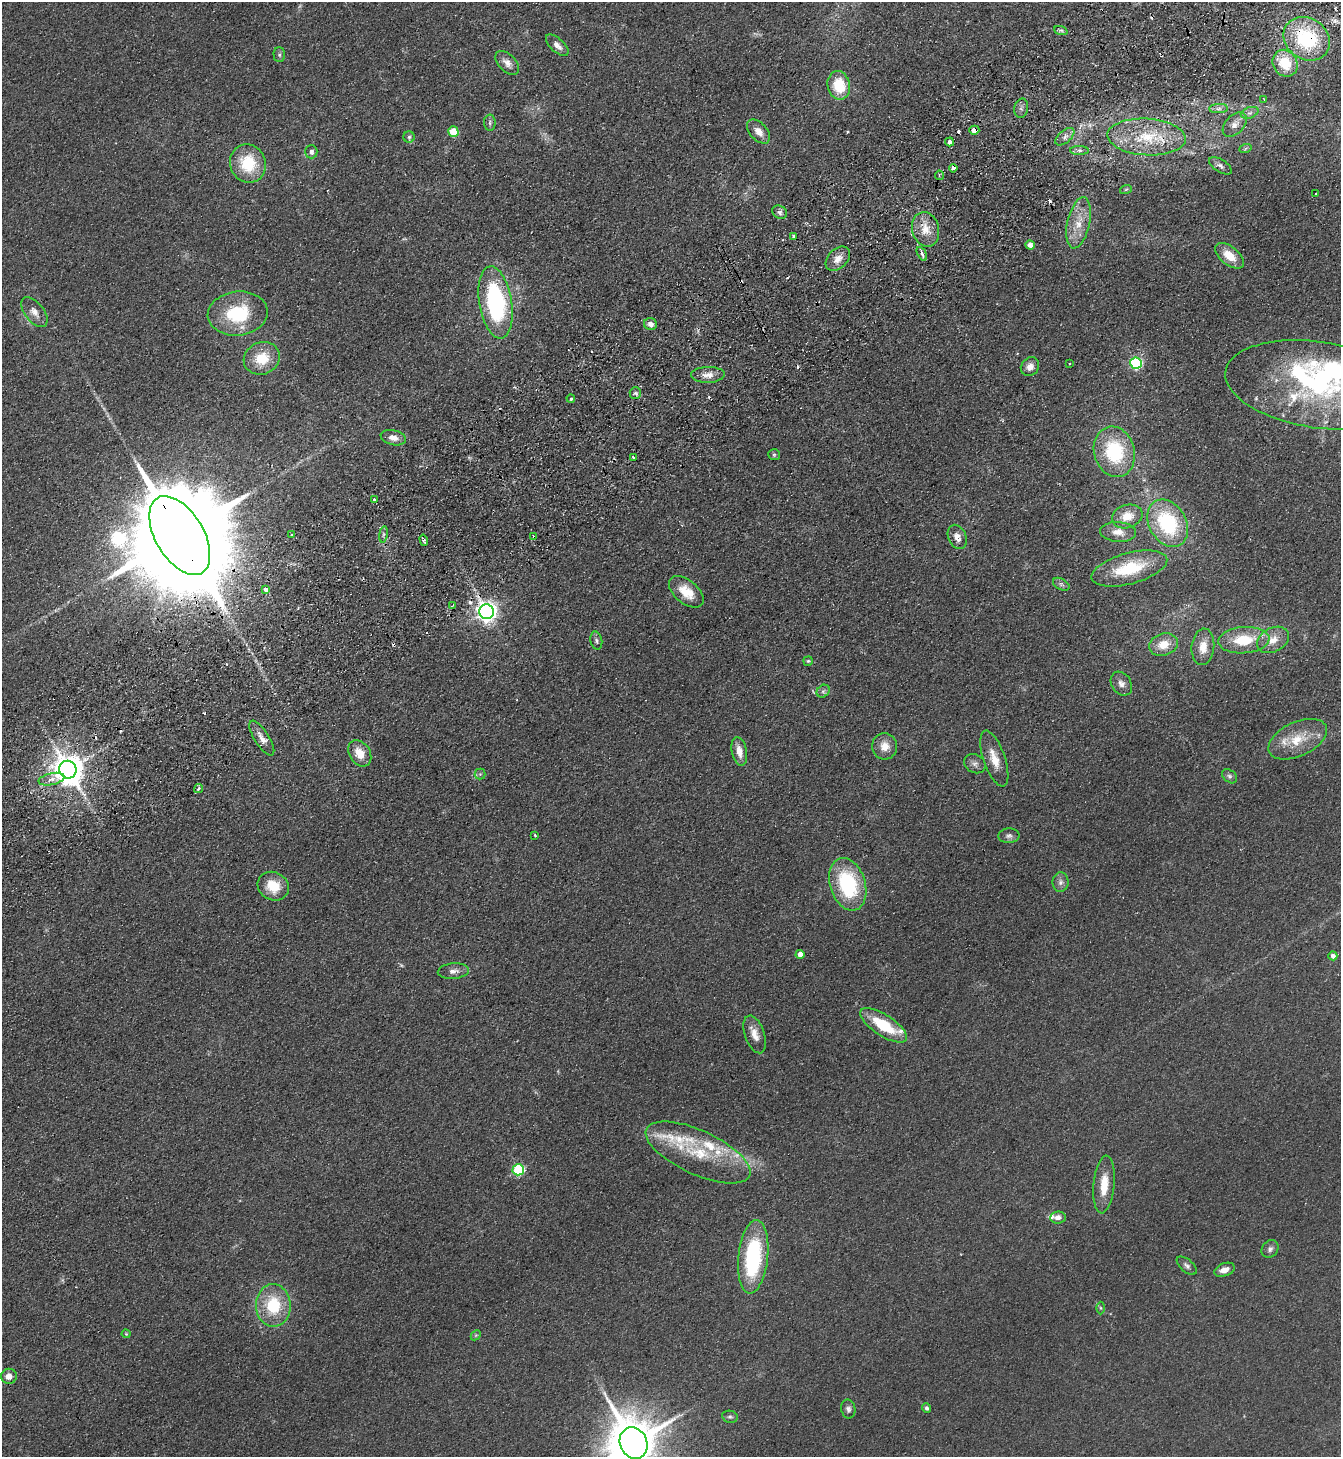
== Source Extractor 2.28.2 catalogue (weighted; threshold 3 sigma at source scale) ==
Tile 10 of 4 x 4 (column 2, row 3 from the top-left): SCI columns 1668-3006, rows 1506-2960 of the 5875 x 5919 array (HDU 1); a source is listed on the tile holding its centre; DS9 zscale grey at full resolution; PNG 1343 x 1459 px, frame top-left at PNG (2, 2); each listed source drawn as its Kron ellipse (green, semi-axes under 4 px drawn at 4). Shown black and unused: <1% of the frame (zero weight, under 2 of 3 exposures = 3% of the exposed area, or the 3 px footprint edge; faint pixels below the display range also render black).
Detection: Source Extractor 2.28.2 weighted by HDU 2 'WHT'; one run over the whole footprint, this tile lists its part. Background 0.0653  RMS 0.0095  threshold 0.0429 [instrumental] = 3 sigma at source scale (4.5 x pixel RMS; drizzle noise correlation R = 1.50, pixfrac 1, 0.05/0.05 arcsec/px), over >= 5 px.
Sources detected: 144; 2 too faint to see at this stretch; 2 inside a brighter object's white glare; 15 cosmic-ray / hot-pixel residue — neither listed nor drawn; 9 inside a brighter listed object's ellipse — not listed separately; the other 116 listed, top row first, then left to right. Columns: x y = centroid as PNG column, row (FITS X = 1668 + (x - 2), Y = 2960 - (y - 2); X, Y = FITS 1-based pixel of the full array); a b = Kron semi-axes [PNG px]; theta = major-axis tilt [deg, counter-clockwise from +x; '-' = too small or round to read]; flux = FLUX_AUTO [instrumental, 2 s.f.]
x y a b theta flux
1061 31 7 4 -20 2
1307 39 24 20 -35 80
557 45 14 6 -42 6
279 55 7 6 - 2
507 63 14 8 -45 7.1
1285 63 14 12 -58 29
839 85 14 11 -78 31
1264 99 3 2 - 0.75
1021 108 9 7 78 3.4
1219 109 9 4 1 3.1
1250 113 9 5 19 3.1
490 123 8 6 88 2.4
1235 124 14 9 46 7.6
974 130 5 4 - 7.6
758 131 14 8 -47 8.9
453 132 5 5 - 26
409 137 5 5 - 2
1065 137 11 6 41 4.8
1147 137 39 18 -4 54
950 142 4 4 - 4.4
1245 149 6 4 20 1.3
1079 150 9 4 -1 2.8
311 152 7 6 - 3.6
248 163 19 17 -67 38
1220 166 13 6 -33 3.8
953 168 4 4 - 12
939 175 4 3 - 1
1126 189 6 3 20 1.2
1316 194 3 3 - 1
780 212 8 6 -34 3.1
1079 223 26 11 78 18
926 229 17 13 -76 16
794 236 3 3 - 3.7
1030 245 5 4 - 5.7
922 254 7 3 -62 5.9
1229 256 17 9 -39 16
838 259 14 9 45 8.2
495 302 36 16 -81 130
34 312 17 9 -51 8
238 314 30 22 7 58
650 324 6 6 - 4.7
262 358 18 16 23 26
1136 363 6 5 - 140
1069 364 3 2 - 0.73
1030 367 10 8 48 6.6
708 375 17 8 2 8
1318 385 94 43 -8 220
635 393 6 5 - 2
571 399 4 3 - 1.6
393 438 13 7 -13 6.9
1114 452 25 20 -74 71
774 455 6 5 - 1.7
633 458 4 3 - 2
375 500 3 3 - 6.7
1127 516 15 11 17 15
1168 523 25 18 -59 75
1118 532 18 10 -5 9.7
383 534 8 4 81 2.2
292 535 3 3 - 2.3
180 536 44 24 -59 43000
534 537 3 3 - 3.9
957 537 12 9 -66 7.3
424 540 6 3 -73 2.7
1129 568 39 15 15 44
1061 584 9 5 -29 2.6
266 589 4 4 - 8.6
686 592 20 11 -39 18
452 606 3 2 - 0.94
486 612 7 7 - 620
596 640 9 5 -77 2.4
1244 640 26 13 4 35
1273 640 17 12 29 14
1163 645 15 11 17 16
1203 647 18 11 84 13
808 661 5 4 - 1.2
1121 684 13 9 -57 5.9
823 691 7 5 43 2.5
262 738 20 7 -58 7.1
1298 739 31 17 25 28
885 746 13 12 - 11
739 751 14 7 -79 10
360 753 14 10 -57 15
994 759 29 11 -71 16
975 764 11 9 -31 4.3
68 770 9 8 - 1800
480 774 5 5 - 1.6
1230 776 8 6 -40 2.7
51 779 13 6 12 6.2
198 789 5 4 - 3
535 835 3 2 - 1.3
1009 836 10 7 4 3.3
1060 882 10 8 88 4.1
848 884 27 17 -72 81
273 886 16 14 -28 21
800 954 4 4 - 8.3
1333 956 4 4 - 4.5
453 971 16 7 6 5.6
884 1025 27 10 -33 39
755 1034 19 10 -70 10
698 1152 57 22 -24 62
518 1170 6 5 - 100
1104 1184 29 10 85 20
1058 1217 8 6 6 4.7
1270 1249 9 8 - 3.6
753 1257 37 15 84 99
1187 1266 12 6 -40 3.3
1225 1270 10 6 20 6.8
273 1305 21 17 -88 44
1100 1308 6 4 -89 1.5
126 1334 4 4 - 0.97
476 1335 6 4 44 1.4
9 1376 8 7 - 6.9
927 1408 5 4 - 2.6
848 1409 9 7 -80 3.3
730 1417 8 6 -10 2.2
634 1443 16 13 -64 5600
Overlapping masked pixels (flux is a lower limit): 8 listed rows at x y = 1307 39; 974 130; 1147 137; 953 168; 180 536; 534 537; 486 612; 68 770
Isophote crosses this tile's border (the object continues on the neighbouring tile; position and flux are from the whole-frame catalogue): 2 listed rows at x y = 1318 385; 634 1443